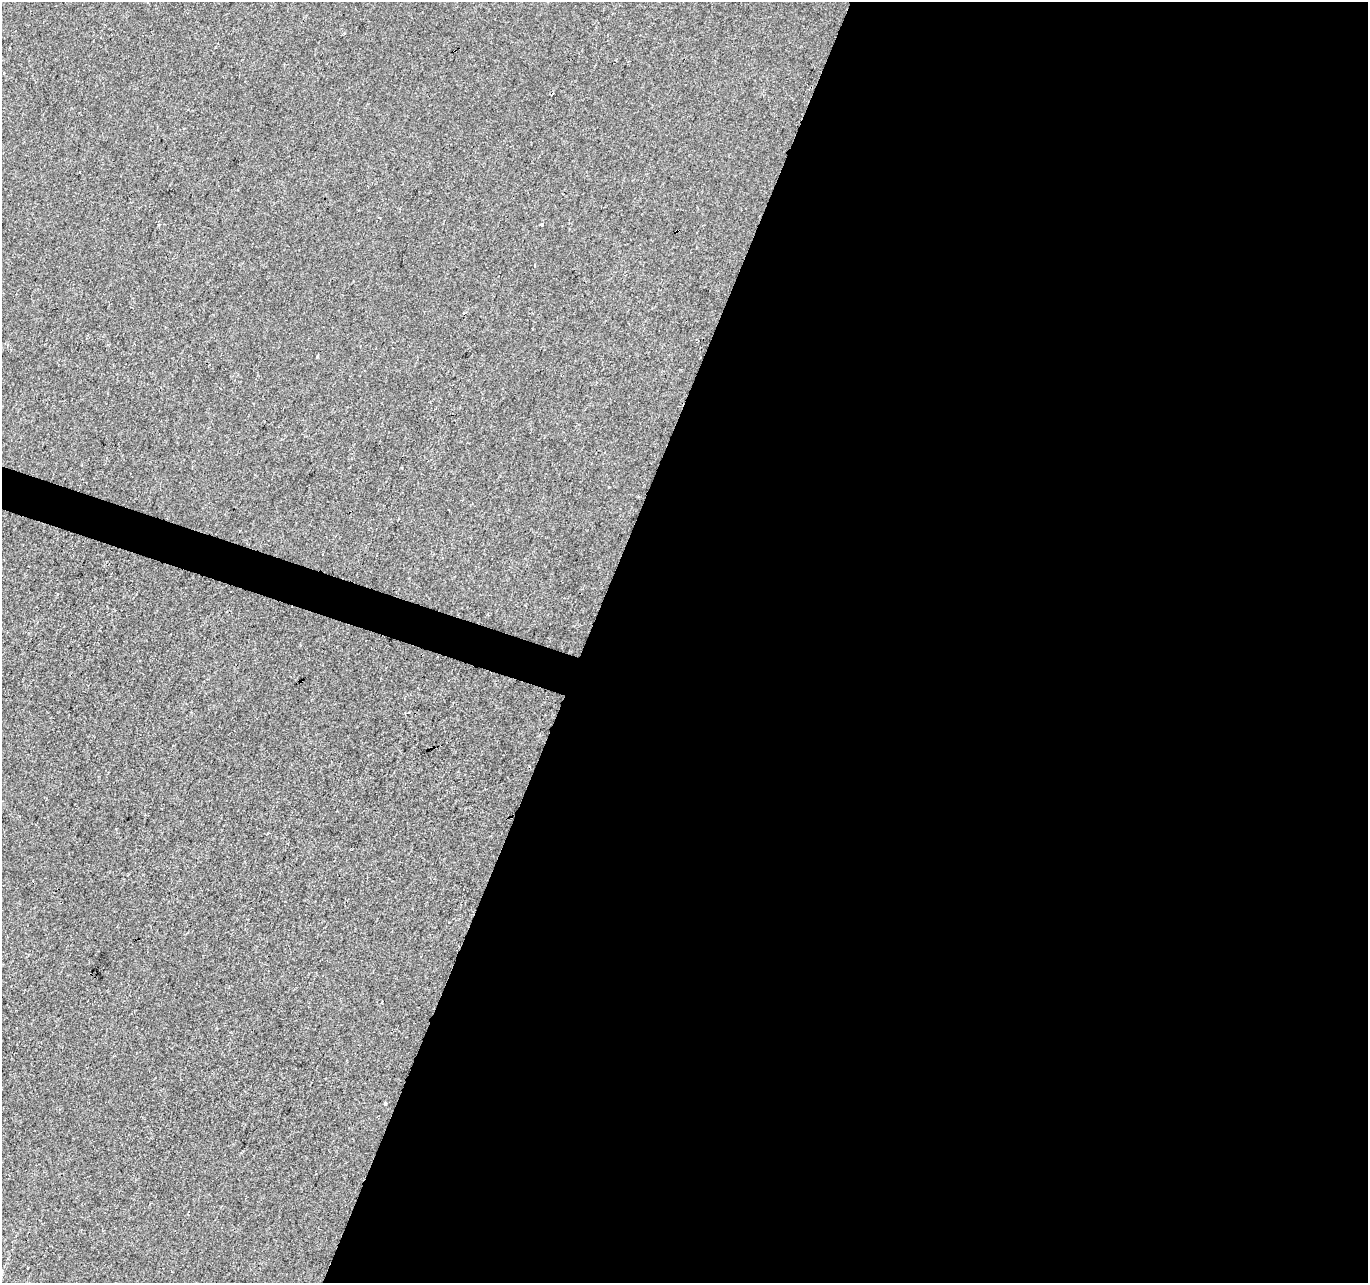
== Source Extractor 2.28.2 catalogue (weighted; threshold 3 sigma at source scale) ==
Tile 12 of 4 x 4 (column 4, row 3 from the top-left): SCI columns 4105-5470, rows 1559-2839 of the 5470 x 5615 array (HDU 1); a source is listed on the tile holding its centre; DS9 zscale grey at full resolution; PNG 1370 x 1285 px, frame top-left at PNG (2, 2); no overlay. Shown black and unused: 59% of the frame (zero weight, under 2 of 3 exposures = <1% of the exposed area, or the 3 px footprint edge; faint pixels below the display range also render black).
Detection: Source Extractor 2.28.2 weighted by HDU 2 'WHT'; one run over the whole footprint, this tile lists its part. Background 1.71e-04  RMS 0.0042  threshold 0.0189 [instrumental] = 3 sigma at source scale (4.5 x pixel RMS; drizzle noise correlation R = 1.50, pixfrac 1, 0.0396/0.0396 arcsec/px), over >= 5 px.
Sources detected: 6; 1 cosmic-ray / hot-pixel residue — not listed; the other 5 listed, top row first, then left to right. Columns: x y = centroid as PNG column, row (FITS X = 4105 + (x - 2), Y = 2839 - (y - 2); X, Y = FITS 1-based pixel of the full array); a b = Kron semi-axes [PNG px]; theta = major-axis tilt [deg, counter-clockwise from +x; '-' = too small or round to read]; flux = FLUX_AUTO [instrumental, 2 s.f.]
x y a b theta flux
159 224 3 2 - 0.38
541 224 3 3 - 2.1
534 266 5 2 - 0.4
317 357 3 3 - 1.2
385 1103 3 3 - 6.1